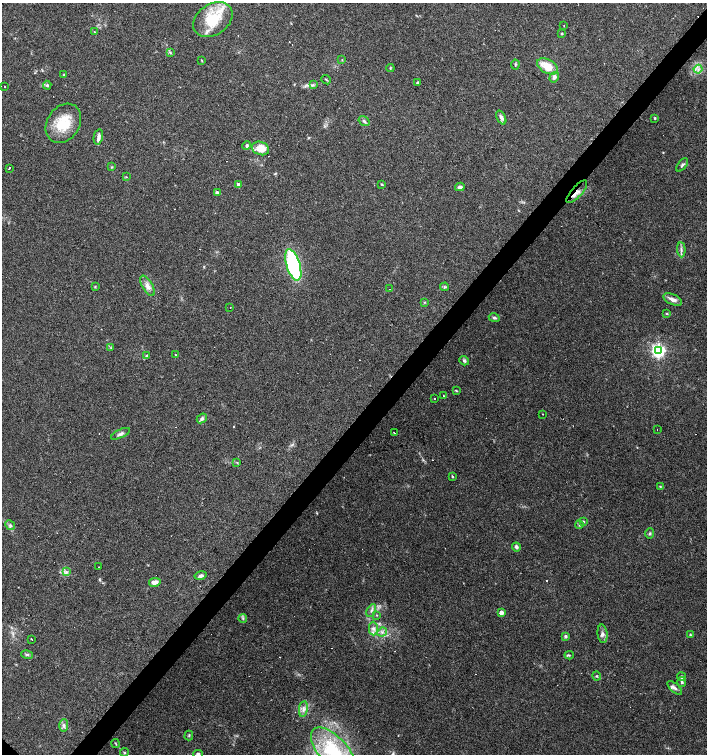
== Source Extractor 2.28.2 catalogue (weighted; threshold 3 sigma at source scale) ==
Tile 10 of 4 x 4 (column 2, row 3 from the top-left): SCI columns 1569-2977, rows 1505-3007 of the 6020 x 6013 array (HDU 1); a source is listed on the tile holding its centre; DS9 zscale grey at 2 x 2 block average (1 PNG px = mean of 2 x 2 image px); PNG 709 x 756 px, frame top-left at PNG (2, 3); each listed source drawn as its Kron ellipse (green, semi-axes under 4 px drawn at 4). Shown black and unused: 4% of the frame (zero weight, under 3 of 4 exposures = <1% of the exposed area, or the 3 px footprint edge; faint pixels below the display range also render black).
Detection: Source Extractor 2.28.2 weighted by HDU 2 'WHT'; one run over the whole footprint, this tile lists its part. Background 0.0878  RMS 0.0058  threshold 0.0263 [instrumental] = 3 sigma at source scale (4.5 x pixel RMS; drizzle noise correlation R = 1.50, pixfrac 1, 0.0396/0.0396 arcsec/px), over >= 5 px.
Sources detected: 116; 16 cosmic-ray / hot-pixel residue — neither listed nor drawn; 7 inside a brighter listed object's ellipse — not listed separately; the other 93 listed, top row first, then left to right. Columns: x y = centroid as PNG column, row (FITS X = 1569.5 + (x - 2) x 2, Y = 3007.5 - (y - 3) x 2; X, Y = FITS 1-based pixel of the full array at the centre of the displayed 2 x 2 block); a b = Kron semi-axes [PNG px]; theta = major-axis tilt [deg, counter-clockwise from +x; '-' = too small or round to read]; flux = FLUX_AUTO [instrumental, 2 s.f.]
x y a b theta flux
213 20 21 15 34 50
564 25 2 2 - 0.82
94 32 3 2 - 0.98
562 34 2 2 - 1.8
170 52 4 2 - 1.4
201 60 3 2 - 0.87
342 60 3 2 - 0.68
515 64 5 2 - 1.5
547 66 11 6 -29 26
390 68 4 2 - 1.2
698 69 4 3 - 2.7
64 75 3 3 - 1.3
554 77 5 4 - 5.1
326 80 5 2 - 1.4
418 83 2 2 - 3.2
47 85 4 3 - 1.9
313 85 4 3 - 2
5 86 2 2 - 1.6
501 118 7 4 -65 4.9
655 118 3 3 - 1.4
364 121 6 4 -34 3
63 123 21 16 56 40
98 137 7 4 78 4.7
247 145 4 4 - 2.7
260 148 9 6 -20 18
682 165 8 4 50 3
111 167 4 3 - 1.2
9 168 2 2 - 2.7
126 177 3 2 - 0.8
238 184 4 3 - 2.6
382 184 3 2 - 1.1
460 187 4 3 - 4
577 192 14 5 48 9.4
217 193 3 3 - 5.1
681 250 7 3 -86 3.5
293 265 16 7 -73 170
148 286 11 5 -59 8
95 287 3 3 - 1
444 287 4 3 - 1.8
390 289 2 2 - 2.2
673 299 10 5 -25 7.2
425 302 3 2 - 0.97
230 307 2 2 - 1.3
667 314 3 3 - 1.5
494 318 5 3 - 2.5
111 348 3 2 - 0.9
658 351 4 4 - 390
175 355 2 2 - 2.1
146 356 3 3 - 2.2
464 361 5 4 - 2.6
456 390 4 2 - 1.1
444 396 2 2 - 2.4
435 398 2 2 - 15
542 414 2 2 - 2.5
202 418 5 4 - 3.7
657 429 2 2 - 0.54
394 433 2 2 - 10
121 434 10 4 26 4
237 462 3 2 - 0.99
452 476 4 2 - 1.1
660 486 4 3 - 1.3
583 522 4 3 - 2.4
10 525 5 3 - 2.8
579 525 4 3 - 2.1
650 534 5 3 - 2
516 547 4 3 - 3.9
99 567 2 2 - 0.66
66 572 4 3 - 2.5
201 576 6 4 14 3.8
155 582 6 4 11 8.6
371 611 7 3 66 3.3
501 613 3 3 - 17
377 615 3 2 - 0.96
243 618 4 3 - 2.2
373 628 7 4 -89 5.2
382 632 5 4 - 3.8
603 634 9 5 -83 5.4
690 635 4 3 - 1.2
565 636 4 4 - 2.7
32 639 2 2 - 5
27 655 6 3 -12 2.3
569 655 4 3 - 1.7
597 676 4 2 - 1.3
681 677 4 4 - 3
682 682 5 4 - 2.3
675 688 9 4 -43 4.2
303 709 8 3 82 4.8
64 726 6 4 89 3.7
189 735 5 3 - 1.6
116 743 4 2 - 1.1
333 751 29 14 -47 81
124 752 4 3 - 1.7
198 754 4 3 - 2.6
Overlapping masked pixels (flux is a lower limit): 1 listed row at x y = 577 192
Isophote crosses this tile's border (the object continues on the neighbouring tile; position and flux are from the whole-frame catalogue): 2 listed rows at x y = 333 751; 198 754
Diffuse or blended objects may show on this block-average render without a row.